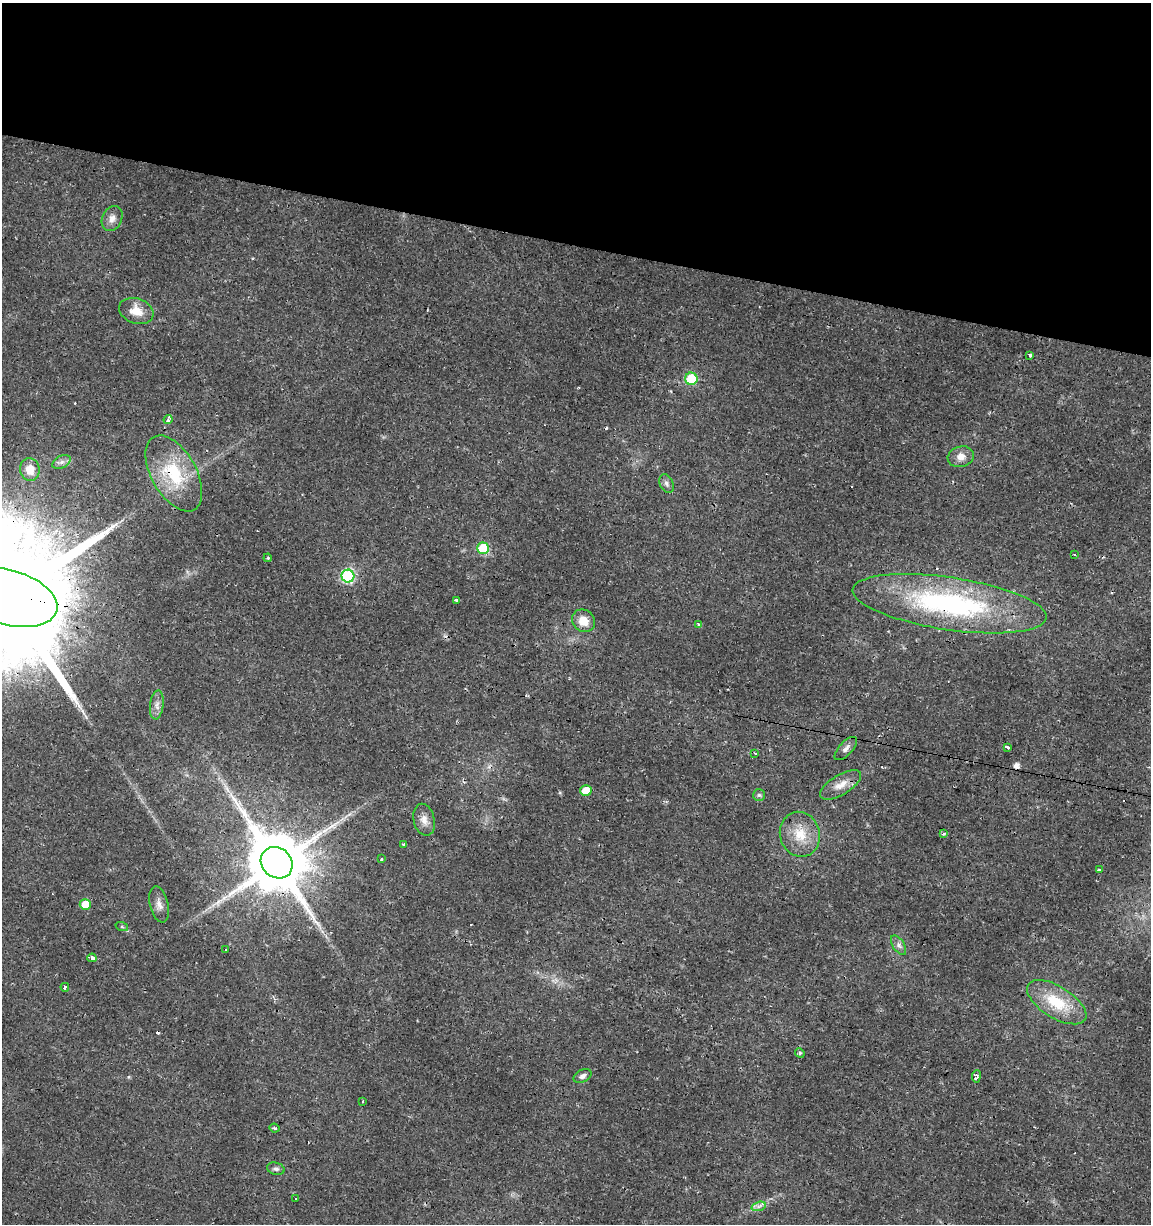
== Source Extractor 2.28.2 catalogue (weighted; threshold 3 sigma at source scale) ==
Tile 2 of 4 x 4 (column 2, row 1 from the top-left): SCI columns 1437-2585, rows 3668-4889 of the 5107 x 4898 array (HDU 1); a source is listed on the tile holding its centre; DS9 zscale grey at full resolution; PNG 1153 x 1226 px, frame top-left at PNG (2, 3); each listed source drawn as its Kron ellipse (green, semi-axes under 4 px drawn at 4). Shown black and unused: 20% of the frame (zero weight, under 2 of 3 exposures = <1% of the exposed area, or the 3 px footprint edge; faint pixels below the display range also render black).
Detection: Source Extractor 2.28.2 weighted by HDU 2 'WHT'; one run over the whole footprint, this tile lists its part. Background 0.0135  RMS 0.0032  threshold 0.0142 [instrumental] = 3 sigma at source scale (4.5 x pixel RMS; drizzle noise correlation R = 1.50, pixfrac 1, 0.0396/0.0396 arcsec/px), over >= 5 px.
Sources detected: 61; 9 cosmic-ray / hot-pixel residue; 3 long thin detections or spike segments (spike, bleed or trail) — neither listed nor drawn; the other 49 listed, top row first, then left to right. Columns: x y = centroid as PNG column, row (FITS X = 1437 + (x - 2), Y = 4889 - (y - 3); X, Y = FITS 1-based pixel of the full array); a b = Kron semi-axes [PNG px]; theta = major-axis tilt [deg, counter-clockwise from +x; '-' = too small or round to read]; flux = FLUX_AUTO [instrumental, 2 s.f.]
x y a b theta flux
112 219 13 10 65 2.2
136 311 17 12 -19 4.6
1030 355 4 3 - 2.6
691 379 6 6 - 13
168 419 5 3 - 1.9
961 457 13 10 15 2.7
62 462 10 6 27 1.2
30 469 11 9 -82 4.4
174 473 42 22 -61 18
666 483 10 6 -64 1
483 548 6 5 - 18
1074 554 3 2 - 0.19
268 558 4 3 - 0.34
348 576 6 6 - 42
9 598 50 27 -16 22000
457 600 4 3 - 1.2
950 604 98 26 -8 63
583 621 12 10 -41 4.1
698 624 3 2 - 0.92
157 705 14 6 84 1.9
1007 747 3 3 - 7.5
846 748 14 6 47 1.5
755 753 3 3 - 0.48
840 785 23 10 31 3.9
586 791 5 5 - 7
759 795 6 6 - 0.6
424 820 16 10 -76 2.6
943 833 3 3 - 1.4
800 834 23 20 -73 8.2
404 845 3 3 - 0.86
381 859 3 3 - 1.5
277 863 17 14 -43 2900
1099 870 3 3 - 4.4
159 904 18 9 -77 2.3
85 905 5 5 - 6.3
122 927 6 4 -19 0.44
899 945 11 6 -57 1.2
226 949 3 2 - 0.58
92 958 4 3 - 6.8
65 987 4 3 - 0.57
1057 1002 33 15 -32 13
800 1053 5 4 - 0.45
582 1076 9 6 28 1.3
976 1076 6 4 82 2
363 1101 3 2 - 0.27
275 1128 5 3 - 0.54
276 1169 9 6 -15 0.92
296 1198 3 2 - 0.38
759 1206 7 4 18 0.93
Overlapping masked pixels (flux is a lower limit): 5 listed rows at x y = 691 379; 174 473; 9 598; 950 604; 277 863
Isophote crosses this tile's border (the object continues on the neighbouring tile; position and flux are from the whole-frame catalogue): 1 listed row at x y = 9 598